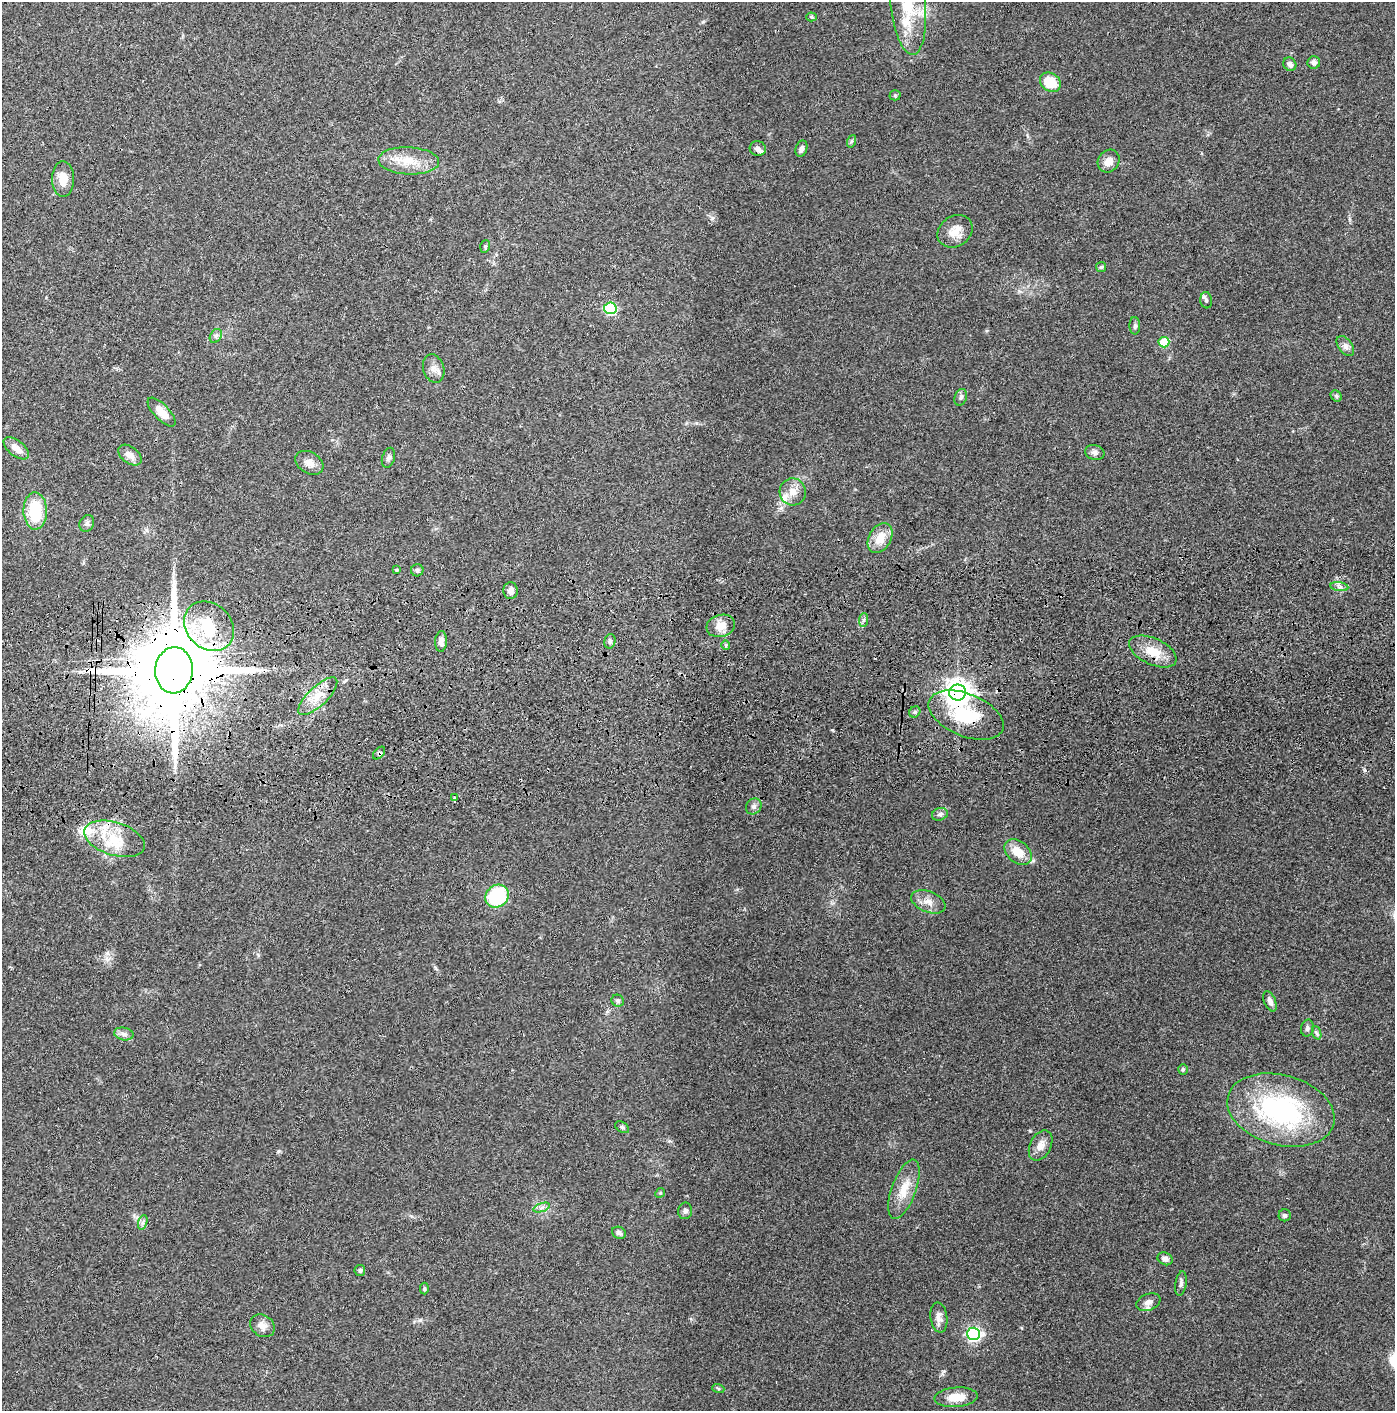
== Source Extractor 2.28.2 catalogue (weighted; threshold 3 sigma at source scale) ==
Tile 5 of 3 x 3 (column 2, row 2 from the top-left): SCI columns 1443-2835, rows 1525-2933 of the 4276 x 4457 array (HDU 1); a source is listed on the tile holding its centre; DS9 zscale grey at full resolution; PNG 1397 x 1413 px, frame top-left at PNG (2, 2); each listed source drawn as its Kron ellipse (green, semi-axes under 4 px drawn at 4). Shown black and unused: <1% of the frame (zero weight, under 3 of 4 exposures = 6% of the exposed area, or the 3 px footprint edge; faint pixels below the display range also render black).
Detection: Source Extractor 2.28.2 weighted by HDU 2 'WHT'; one run over the whole footprint, this tile lists its part. Background 0.064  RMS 0.0059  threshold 0.0266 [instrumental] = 3 sigma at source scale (4.5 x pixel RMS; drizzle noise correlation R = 1.50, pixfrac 1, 0.05/0.05 arcsec/px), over >= 5 px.
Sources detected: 90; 1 inside a brighter object's white glare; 1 cosmic-ray / hot-pixel residue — neither listed nor drawn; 4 inside a brighter listed object's ellipse — not listed separately; the other 84 listed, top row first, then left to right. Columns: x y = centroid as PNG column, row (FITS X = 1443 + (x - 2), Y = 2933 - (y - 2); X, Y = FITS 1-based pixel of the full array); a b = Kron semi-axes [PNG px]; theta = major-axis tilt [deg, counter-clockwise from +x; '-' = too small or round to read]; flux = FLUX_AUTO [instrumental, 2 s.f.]
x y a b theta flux
908 3 52 17 -84 26
811 17 5 4 - 0.7
1314 62 6 6 - 1.8
1290 64 7 6 - 2.3
1050 82 11 9 -37 14
895 95 5 5 - 0.75
852 141 6 4 70 0.9
758 149 8 7 - 2.1
801 149 8 5 72 1.9
409 161 30 13 -3 14
1109 161 12 10 53 5.4
63 179 18 11 -89 7.8
955 231 18 15 34 7.8
485 246 6 5 - 0.91
1101 267 5 5 - 0.89
1206 300 8 6 -84 1.5
610 308 6 6 - 56
1135 326 9 5 -89 1.3
216 336 7 5 59 1.6
1164 342 5 5 - 17
1345 346 11 7 -53 2.4
434 368 14 10 -73 4.5
1336 396 6 5 - 0.93
961 397 8 6 70 1.5
161 412 18 7 -46 7.2
16 448 15 7 -38 5.8
1095 452 10 7 -14 2.1
130 455 13 8 -36 4.8
388 458 10 6 72 1.9
309 463 15 10 -31 4.7
793 492 13 13 - 6.1
35 511 18 11 -89 26
87 523 8 7 - 1.8
880 538 16 11 60 9.6
396 570 4 3 - 0.89
417 570 6 6 - 1.2
1339 587 9 4 -8 1.9
510 591 8 7 - 3.1
864 620 7 4 87 1.2
209 626 27 22 -42 26
721 626 14 11 16 6.8
441 641 10 6 87 3
610 641 7 5 76 1.4
726 645 5 4 - 0.81
1153 651 25 13 -24 12
174 670 23 19 86 11000
958 692 8 8 - 590
318 696 25 9 44 9.7
915 712 6 5 - 1.1
966 715 39 21 -22 33
379 753 7 4 46 1.1
454 798 3 3 - 1.5
754 806 8 7 - 1.8
940 814 8 6 19 2
114 839 31 16 -17 20
1018 852 15 10 -39 10
497 896 12 11 - 43
928 902 18 10 -21 5.5
618 1001 6 5 - 1.2
1270 1001 11 5 -69 2.6
1307 1028 8 6 79 1.6
1317 1033 7 4 -70 0.95
124 1034 10 6 -11 2.2
1183 1069 5 5 - 0.82
1281 1110 55 35 -15 99
622 1127 8 5 -31 1.1
1041 1145 16 10 63 5.2
904 1189 31 12 70 12
660 1193 5 4 - 0.67
542 1207 9 4 19 1.6
685 1211 8 7 - 1.8
1285 1215 6 6 - 1.2
143 1222 7 4 71 1.3
619 1233 7 5 -27 1.8
1165 1259 8 6 -27 2.5
360 1270 5 5 - 1.2
1181 1283 12 5 82 2
424 1289 6 4 -88 0.86
1148 1302 12 8 22 3.3
939 1318 15 8 -82 3.6
262 1326 13 10 -33 4.6
974 1334 6 6 - 120
718 1388 6 4 -19 0.77
956 1397 21 9 4 9.2
Overlapping masked pixels (flux is a lower limit): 4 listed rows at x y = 174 670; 958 692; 966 715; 379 753
Isophote crosses this tile's border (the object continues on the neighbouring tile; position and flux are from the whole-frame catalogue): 1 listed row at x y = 908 3
Unlisted compact peaks at least as high as the median listed source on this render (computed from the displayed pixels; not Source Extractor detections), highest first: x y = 712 218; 1364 770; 420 1320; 278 1151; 944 1371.